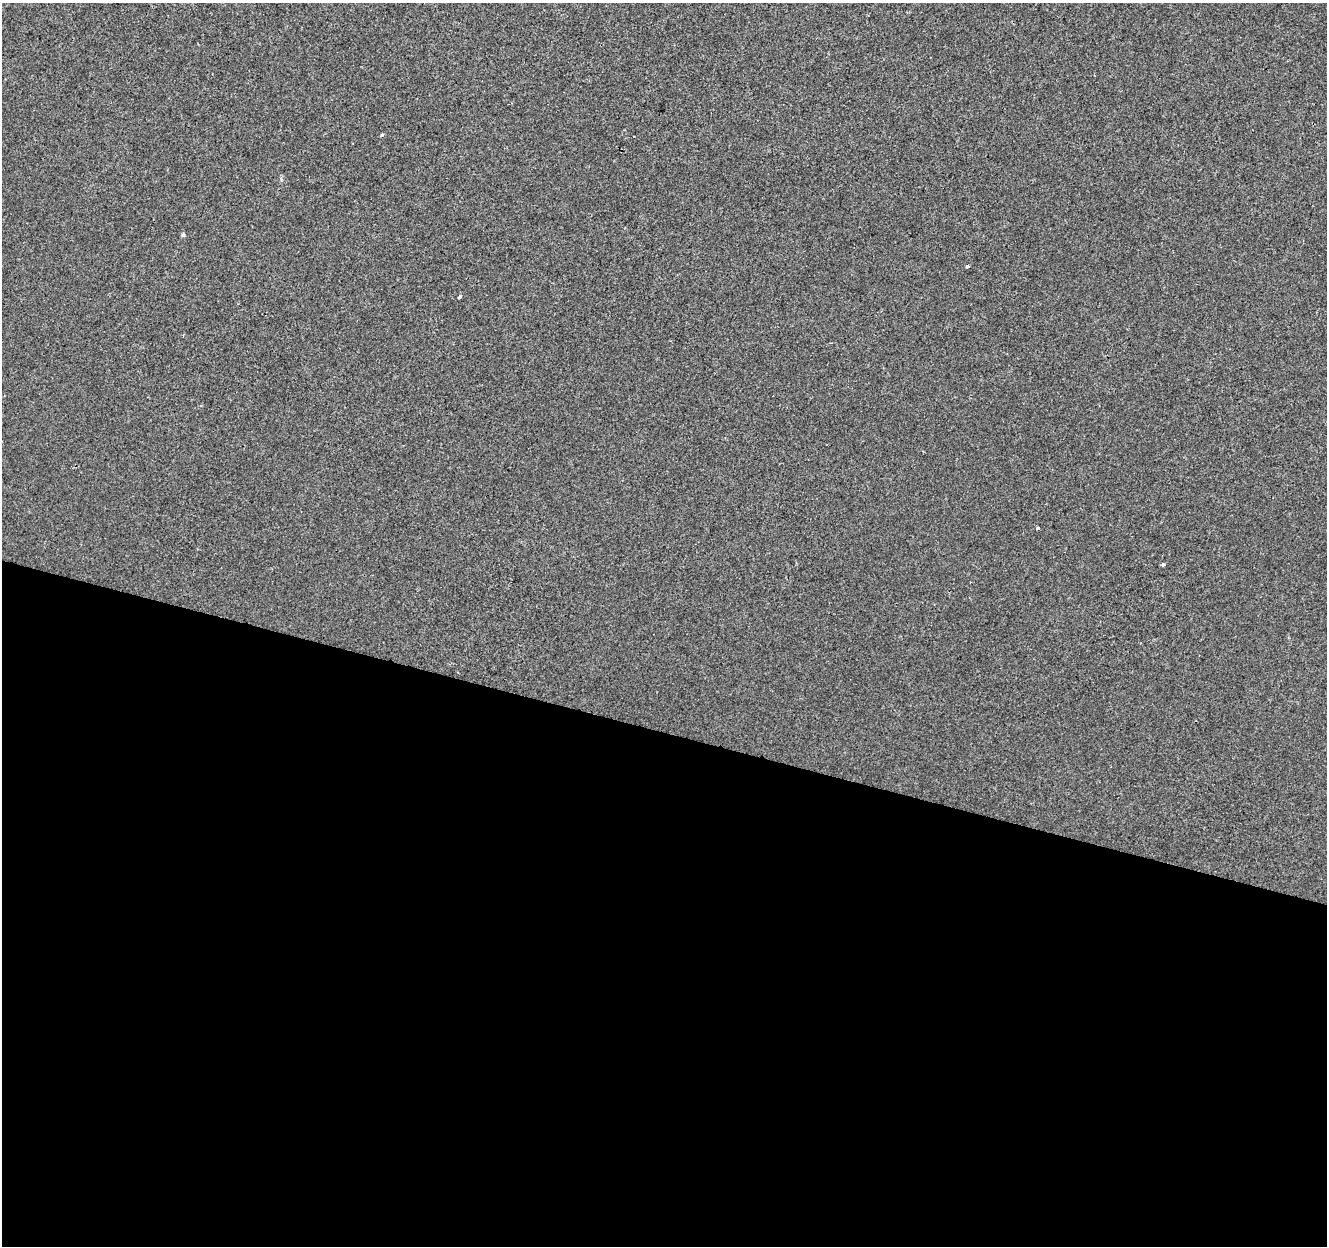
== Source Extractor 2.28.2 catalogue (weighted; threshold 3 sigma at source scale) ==
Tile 14 of 4 x 4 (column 2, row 4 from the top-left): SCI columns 1333-2657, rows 280-1523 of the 5308 x 5473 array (HDU 1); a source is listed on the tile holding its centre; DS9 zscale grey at full resolution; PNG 1329 x 1248 px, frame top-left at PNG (2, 3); no overlay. Shown black and unused: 41% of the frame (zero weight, under 2 of 3 exposures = <1% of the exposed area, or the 3 px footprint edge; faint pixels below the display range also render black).
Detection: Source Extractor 2.28.2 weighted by HDU 2 'WHT'; one run over the whole footprint, this tile lists its part. Background -8.94e-05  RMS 0.0042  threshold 0.019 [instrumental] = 3 sigma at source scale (4.5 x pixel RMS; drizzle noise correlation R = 1.50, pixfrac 1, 0.0396/0.0396 arcsec/px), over >= 5 px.
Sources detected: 7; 1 cosmic-ray / hot-pixel residue — not listed; the other 6 listed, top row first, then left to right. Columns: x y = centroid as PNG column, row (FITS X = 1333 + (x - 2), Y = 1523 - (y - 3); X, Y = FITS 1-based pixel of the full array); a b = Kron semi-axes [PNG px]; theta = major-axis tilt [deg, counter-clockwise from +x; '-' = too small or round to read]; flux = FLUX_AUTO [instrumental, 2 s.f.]
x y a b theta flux
382 135 4 3 - 0.65
183 235 4 3 - 1.2
967 266 3 3 - 0.95
459 297 4 3 - 1.1
1038 528 3 3 - 0.8
1163 564 4 3 - 1.4